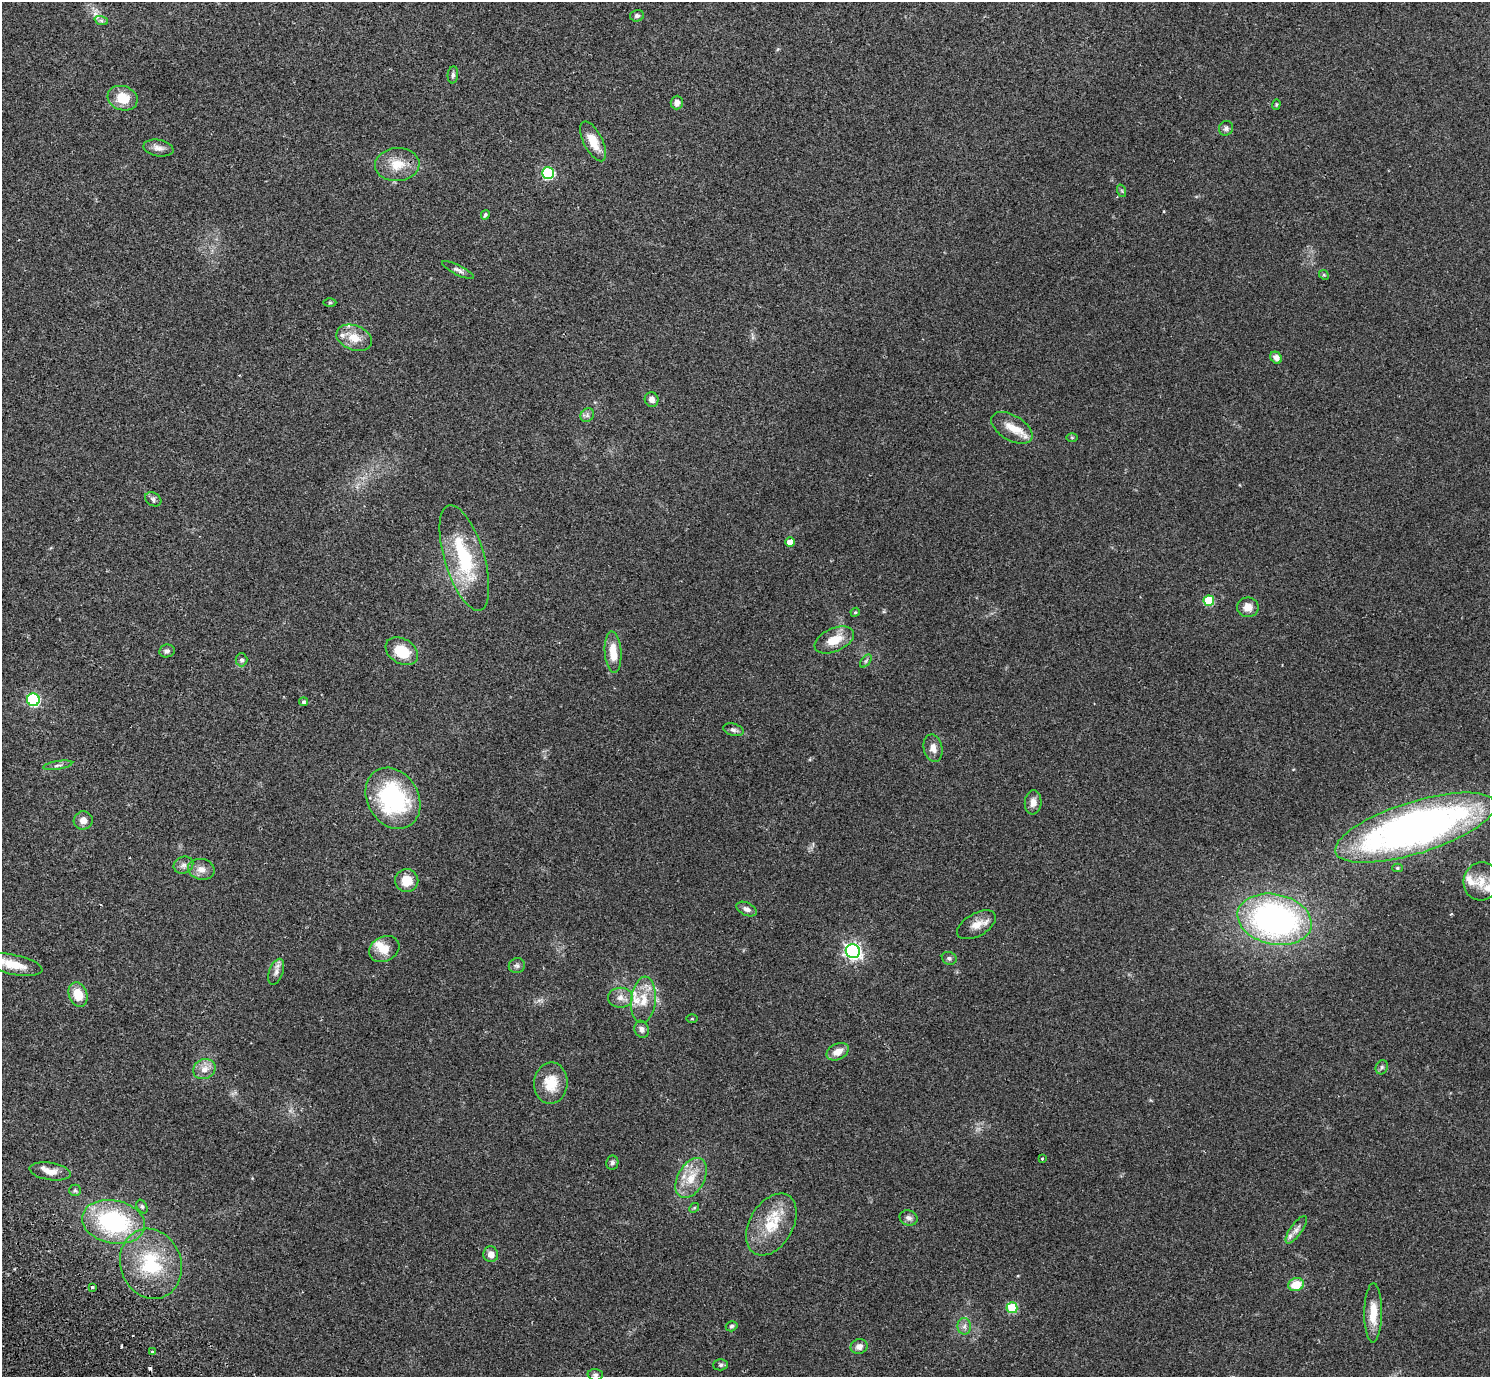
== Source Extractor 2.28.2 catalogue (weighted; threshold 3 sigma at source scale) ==
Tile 7 of 4 x 4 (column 3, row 2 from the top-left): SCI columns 3016-4503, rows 2957-4331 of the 6035 x 6052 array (HDU 1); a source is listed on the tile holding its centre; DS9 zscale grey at full resolution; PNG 1492 x 1379 px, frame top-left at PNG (2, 2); each listed source drawn as its Kron ellipse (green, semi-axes under 4 px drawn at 4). Shown black and unused: <1% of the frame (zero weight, under 2 of 3 exposures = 3% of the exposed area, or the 3 px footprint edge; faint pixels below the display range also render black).
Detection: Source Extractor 2.28.2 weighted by HDU 2 'WHT'; one run over the whole footprint, this tile lists its part. Background 0.0836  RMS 0.0076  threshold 0.034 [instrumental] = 3 sigma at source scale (4.5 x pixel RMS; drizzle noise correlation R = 1.50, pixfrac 1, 0.05/0.05 arcsec/px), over >= 5 px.
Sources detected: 99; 1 cosmic-ray / hot-pixel residue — neither listed nor drawn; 9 inside a brighter listed object's ellipse — not listed separately; the other 89 listed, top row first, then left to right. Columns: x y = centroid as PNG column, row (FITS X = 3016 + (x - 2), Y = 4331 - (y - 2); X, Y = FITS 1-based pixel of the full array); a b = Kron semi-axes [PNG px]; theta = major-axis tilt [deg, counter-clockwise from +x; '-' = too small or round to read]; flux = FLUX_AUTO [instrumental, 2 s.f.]
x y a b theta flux
637 16 7 5 13 1.8
101 20 7 4 -19 1.6
453 75 8 5 83 1.7
123 98 15 12 -18 15
677 102 7 6 - 3.4
1276 104 5 4 - 0.78
1226 128 7 7 - 2.2
593 141 21 9 -63 13
158 148 15 8 -11 4.3
397 165 22 16 3 15
548 173 6 6 - 72
1122 191 6 4 -72 0.88
485 215 5 3 - 1.1
458 270 17 5 -26 2.8
1324 275 5 4 - 0.93
330 303 6 4 1 1
354 338 18 12 -21 11
1276 358 6 5 - 4.3
652 399 7 7 - 3.9
587 415 7 6 - 1.9
1012 428 23 12 -31 11
1072 438 6 4 0 0.81
153 499 9 6 -31 2.2
790 542 5 4 - 6.8
464 558 55 20 -73 51
1209 601 5 5 - 31
1248 607 11 10 - 6.1
855 612 5 4 - 0.8
834 640 21 11 24 14
167 651 8 6 8 2.4
402 651 17 12 -32 20
613 652 20 8 -86 12
241 660 6 6 - 2.1
866 661 7 4 53 1.2
33 700 6 6 - 91
303 702 4 4 - 1.5
733 730 10 6 -15 2.4
933 748 14 9 -79 5.6
58 765 15 3 9 1.8
393 798 32 25 -59 87
1033 802 12 8 84 5.1
83 820 9 9 - 4.7
1415 828 84 26 17 390
183 865 10 8 23 3.2
1397 868 5 4 - 1.2
201 869 13 10 -12 5.8
407 881 11 11 - 13
1481 881 19 17 77 14
746 909 11 6 -25 3
1275 919 37 25 -12 220
977 925 21 11 30 8.6
384 949 16 12 28 9.6
853 951 7 6 - 230
949 958 7 6 - 1.9
14 965 29 10 -12 15
517 966 8 7 - 2.1
276 972 13 7 70 3.8
78 994 12 9 -72 13
620 998 12 10 0 5.4
643 1000 23 12 84 14
692 1019 6 4 0 0.65
642 1029 9 7 -70 2.9
838 1052 12 8 25 7.3
1382 1067 7 6 - 1.6
204 1069 11 9 26 6.2
551 1083 20 16 86 17
1042 1158 3 3 - 2
612 1163 7 6 - 1.8
50 1171 21 8 -9 7.7
691 1178 22 13 61 15
75 1190 6 6 - 1.3
142 1207 7 5 -63 1.4
694 1208 5 4 - 1
909 1218 9 7 -20 2.9
113 1222 32 21 -11 86
771 1224 33 21 60 28
1296 1230 16 6 54 3.7
491 1254 8 7 - 5.8
151 1264 35 30 -70 48
1296 1285 8 6 14 14
92 1287 3 3 - 3.5
1012 1308 5 5 - 33
1373 1313 29 9 89 14
732 1326 6 5 - 1.5
964 1326 8 7 - 2.7
859 1347 8 7 - 4.2
153 1352 4 3 - 5.9
721 1365 7 5 2 1.5
595 1375 8 6 -2 1.8